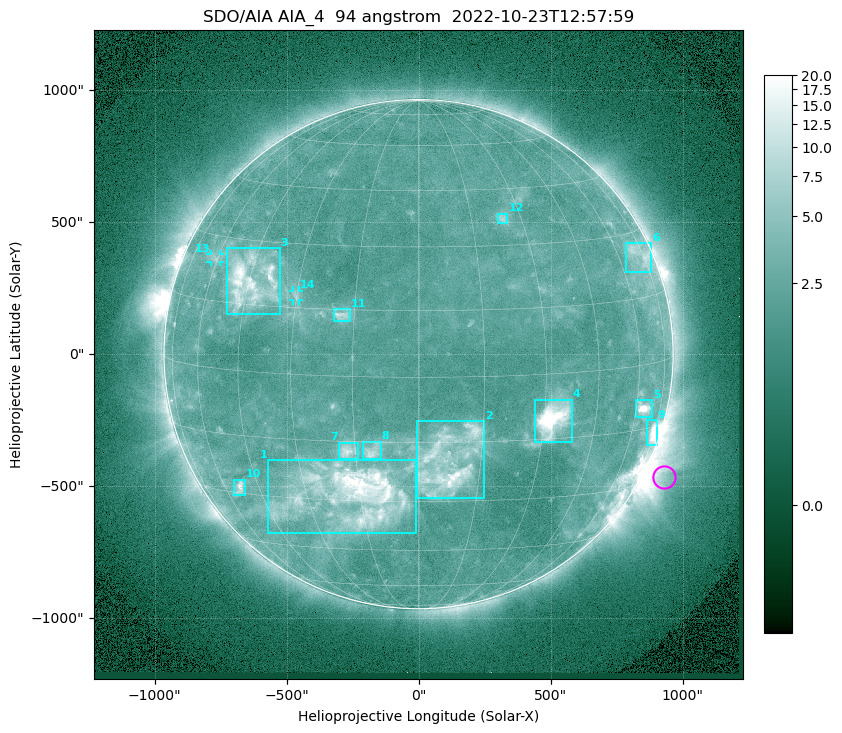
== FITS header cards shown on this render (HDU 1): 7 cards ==
TELESCOP= 'SDO/AIA '           / For AIA: SDO/AIA
INSTRUME= 'AIA_4   '           / For AIA: AIA_ATA1, AIA_ATA2, AIA_ATA3 or AIA_AT
WAVELNTH=                   94 / [angstrom] Wavelength
WAVEUNIT= 'angstrom'           / Wavelength unit: angstrom
DATE-OBS= '2022-10-23T12:57:59.122' / [ISO] Date when observation started; ISO 8
CTYPE1  = 'HPLN-TAN'           / CTYPE1: HPLN
CTYPE2  = 'HPLT-TAN'           / CTYPE2: HPLT

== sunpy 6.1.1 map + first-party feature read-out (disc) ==
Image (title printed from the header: SDO/AIA AIA_4  94 angstrom  2022-10-23T12:57:59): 1024 x 1024 px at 2.4 arcsec/px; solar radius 964 arcsec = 402 px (full disc in frame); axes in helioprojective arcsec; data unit not stated in the header (colour bar unlabelled)
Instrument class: DISC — disc imager (sunpy class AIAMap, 94 A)
Bright regions (active regions / flare kernels): reference = the median radial profile (limb darkening/brightening removed); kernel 9 px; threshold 5 sigma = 2.89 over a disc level ~2.23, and >= 1.15x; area >= 12 px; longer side >= 10 px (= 24 arcsec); searched inside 0.97 R_sun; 14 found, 14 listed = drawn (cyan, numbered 1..; 2 of them under ~33 arcsec drawn as corner ticks so the feature stays visible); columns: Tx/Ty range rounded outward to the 5 arcsec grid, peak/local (2 s.f.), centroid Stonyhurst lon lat
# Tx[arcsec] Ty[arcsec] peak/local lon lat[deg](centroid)
1 -570..-10 -680..-400 12 -18 -28
2 -10..250 -545..-255 7.2 +7 -20
3 -730..-525 150..400 8.5 -44 +20
4 440..580 -335..-170 19 +32 -10
5 825..885 -240..-175 14 +64 -10
6 785..880 310..420 3.3 +71 +25
7 -305..-230 -400..-335 4.9 -17 -17
8 -210..-145 -395..-330 4.5 -11 -17
9 865..905 -345..-250 9.6 +72 -16
10 -700..-655 -535..-475 6 -53 -28
11 -325..-260 125..170 4.3 -18 +14
12 300..335 495..535 3.2 +24 +37
13 -790..-750 350..380 2.8 -61 +25
14 -475..-450 205..240 2.6 -30 +18
Off-limb structures (1.02-1.3 R_sun): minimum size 162 px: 4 found; the strongest spans PA ~225..265 deg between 1.02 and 1.3 R_sun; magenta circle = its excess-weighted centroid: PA ~245 deg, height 1.08 R_sun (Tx ~930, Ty ~-465 arcsec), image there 3.3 x the reference